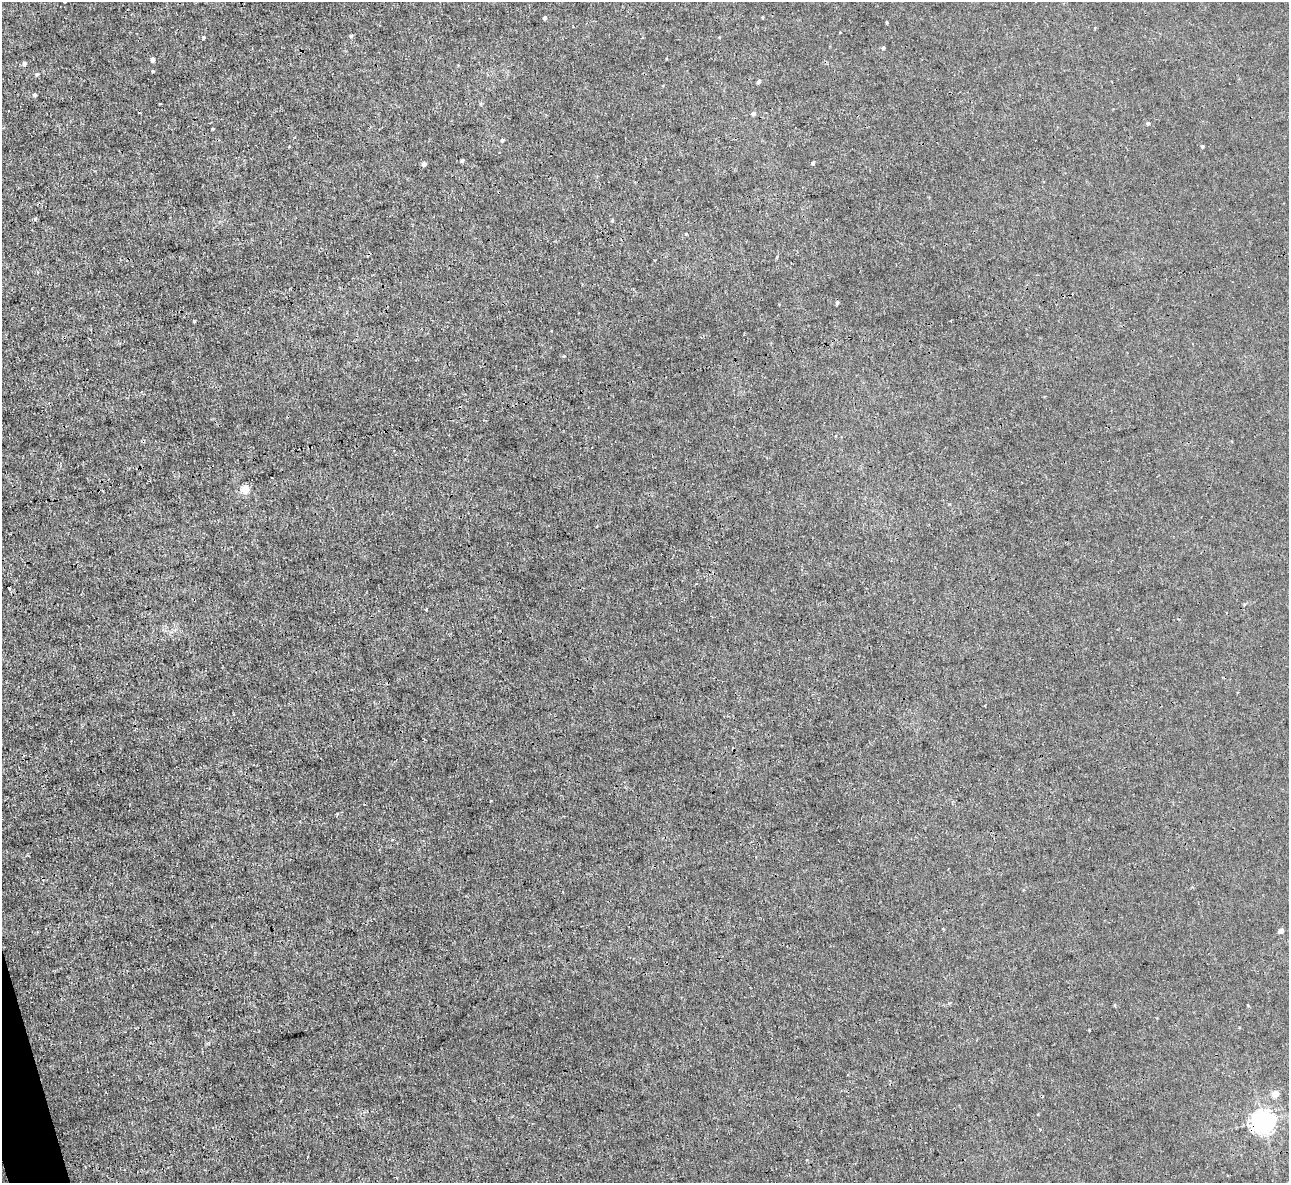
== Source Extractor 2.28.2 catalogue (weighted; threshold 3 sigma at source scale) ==
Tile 7 of 4 x 4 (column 3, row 2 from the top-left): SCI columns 2574-3860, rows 2507-3687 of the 5146 x 5131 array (HDU 1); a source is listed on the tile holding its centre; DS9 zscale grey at full resolution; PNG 1291 x 1185 px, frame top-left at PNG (2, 2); no overlay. Shown black and unused: <1% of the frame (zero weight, under 3 of 4 exposures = <1% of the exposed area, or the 3 px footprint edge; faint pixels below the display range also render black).
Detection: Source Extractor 2.28.2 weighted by HDU 2 'WHT'; one run over the whole footprint, this tile lists its part. Background 0.00342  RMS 0.0017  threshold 0.00747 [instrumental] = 3 sigma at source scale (4.5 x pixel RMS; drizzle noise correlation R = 1.50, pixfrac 1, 0.05/0.05 arcsec/px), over >= 5 px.
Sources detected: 32; all 32 listed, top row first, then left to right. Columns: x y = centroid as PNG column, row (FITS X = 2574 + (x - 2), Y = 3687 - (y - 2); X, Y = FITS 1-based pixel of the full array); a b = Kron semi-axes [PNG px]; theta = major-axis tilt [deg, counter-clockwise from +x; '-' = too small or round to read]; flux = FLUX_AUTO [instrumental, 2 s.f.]
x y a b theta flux
762 17 3 2 - 0.15
545 18 4 4 - 0.36
887 22 4 3 - 0.15
840 32 3 2 - 0.097
351 36 5 5 - 0.27
203 37 4 4 - 0.2
883 48 5 4 - 0.26
153 59 5 4 - 0.56
24 63 5 5 - 0.45
153 71 4 3 - 0.17
37 74 5 4 - 0.2
759 82 6 4 47 0.28
35 95 4 4 - 0.34
753 114 5 5 - 0.39
1148 123 4 4 - 0.33
213 129 3 2 - 0.16
502 140 4 4 - 0.25
1202 146 4 4 - 0.24
462 160 4 3 - 0.25
813 163 4 4 - 0.28
424 164 5 5 - 0.48
35 219 4 4 - 0.31
612 220 4 4 - 0.17
686 234 4 4 - 0.15
837 303 5 4 - 0.27
194 321 3 3 - 0.17
245 489 5 5 - 5.3
1281 931 4 4 - 0.96
1115 1005 5 3 - 0.15
1248 1005 5 3 - 0.13
1275 1094 5 5 - 3.3
1263 1121 7 7 - 130
Overlapping masked pixels (flux is a lower limit): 1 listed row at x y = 1263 1121